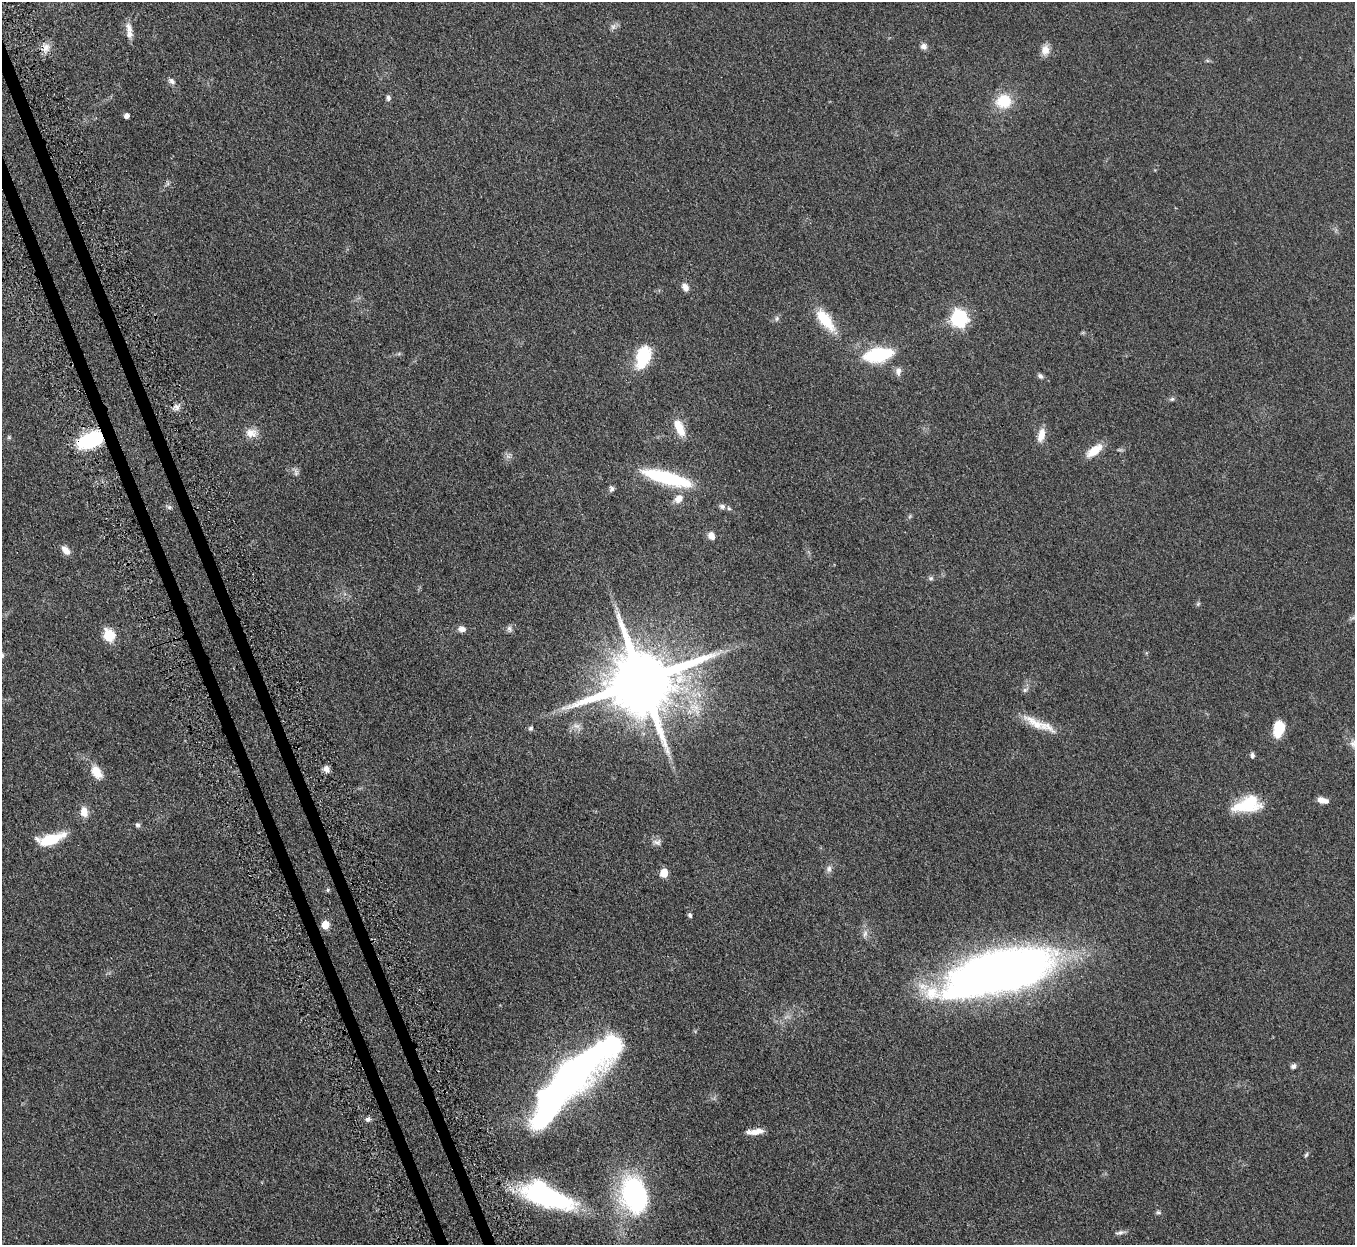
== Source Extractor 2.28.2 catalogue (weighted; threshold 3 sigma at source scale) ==
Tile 11 of 4 x 4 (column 3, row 3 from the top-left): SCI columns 2762-4114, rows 1566-2808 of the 5523 x 5490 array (HDU 1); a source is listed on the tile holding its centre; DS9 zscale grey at full resolution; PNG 1357 x 1247 px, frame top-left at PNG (2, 2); no overlay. Shown black and unused: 2% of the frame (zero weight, under 3 of 5 exposures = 4% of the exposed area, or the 3 px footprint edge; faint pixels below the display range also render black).
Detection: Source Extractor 2.28.2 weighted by HDU 2 'WHT'; one run over the whole footprint, this tile lists its part. Background 0.0774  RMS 0.0073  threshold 0.0329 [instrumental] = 3 sigma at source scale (4.5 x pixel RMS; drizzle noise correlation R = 1.50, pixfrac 1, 0.05/0.05 arcsec/px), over >= 5 px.
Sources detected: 77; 2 inside a brighter object's white glare — not listed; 2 inside a brighter listed object's ellipse — not listed separately; the other 73 listed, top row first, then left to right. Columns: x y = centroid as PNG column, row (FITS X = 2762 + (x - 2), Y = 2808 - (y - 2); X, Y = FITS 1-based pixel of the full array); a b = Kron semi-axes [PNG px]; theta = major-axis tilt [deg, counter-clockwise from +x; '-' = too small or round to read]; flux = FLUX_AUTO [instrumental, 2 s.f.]
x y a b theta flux
129 27 14 9 -74 4.7
613 27 10 6 63 2.3
924 46 8 7 - 2.8
46 48 13 10 56 5.4
1045 50 13 10 75 5.4
1207 60 6 4 -20 1
172 81 10 7 -41 2.6
388 98 8 5 -85 1.8
1004 101 17 15 12 21
127 116 4 4 - 3.5
167 183 7 4 -71 1.2
685 287 10 7 -62 3.9
777 318 8 6 88 1.7
959 318 7 7 - 210
825 320 34 13 -53 21
878 355 34 15 9 41
643 357 24 14 72 31
898 371 11 7 82 3.4
1040 376 8 6 -40 2
1172 399 7 5 5 1.3
176 406 9 5 -45 2.7
679 428 22 10 -64 12
251 433 16 12 -9 7
1041 435 16 8 75 7.8
9 437 5 5 - 0.95
90 440 21 11 22 66
1094 451 19 8 37 13
296 472 10 6 -74 2.2
667 478 57 13 -16 51
612 489 7 6 - 2
679 499 12 9 43 5.9
722 506 8 6 -15 2.2
169 507 7 6 - 1.6
910 516 6 4 71 0.94
711 536 8 6 -64 5.1
65 550 12 7 -49 5.1
931 578 7 6 - 1.5
1198 604 7 4 45 0.96
462 629 9 7 -13 3.5
509 629 10 6 -68 2.1
109 635 7 6 - 54
642 681 19 17 21 7700
1025 690 7 6 - 1.6
1035 723 40 11 -32 14
576 726 14 7 -32 4.1
531 728 6 6 - 1.5
1279 729 17 10 78 18
1353 744 10 9 - 3.5
1252 755 6 5 - 1.7
326 769 9 7 -80 3.6
96 772 17 11 -56 10
1322 800 11 6 -14 5.7
1249 802 23 20 -13 26
84 812 13 9 -82 6.6
138 825 6 6 - 1.6
50 839 28 10 16 25
657 842 13 8 -5 3.1
829 869 10 8 87 2.7
664 873 6 5 - 19
328 890 5 5 - 0.98
690 915 5 4 - 1.7
325 925 6 5 - 15
865 934 11 5 71 2.6
999 972 101 34 15 590
1293 1066 6 6 - 2.1
573 1077 116 27 45 370
368 1119 7 5 11 1.9
755 1132 21 7 7 6.5
1306 1155 7 4 62 1.1
635 1195 26 17 -72 170
546 1196 66 20 -18 99
1158 1212 7 5 -14 1.2
1120 1233 15 5 9 2.3
Overlapping masked pixels (flux is a lower limit): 1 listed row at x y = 90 440
Isophote crosses this tile's border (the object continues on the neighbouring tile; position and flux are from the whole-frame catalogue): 1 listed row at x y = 1353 744